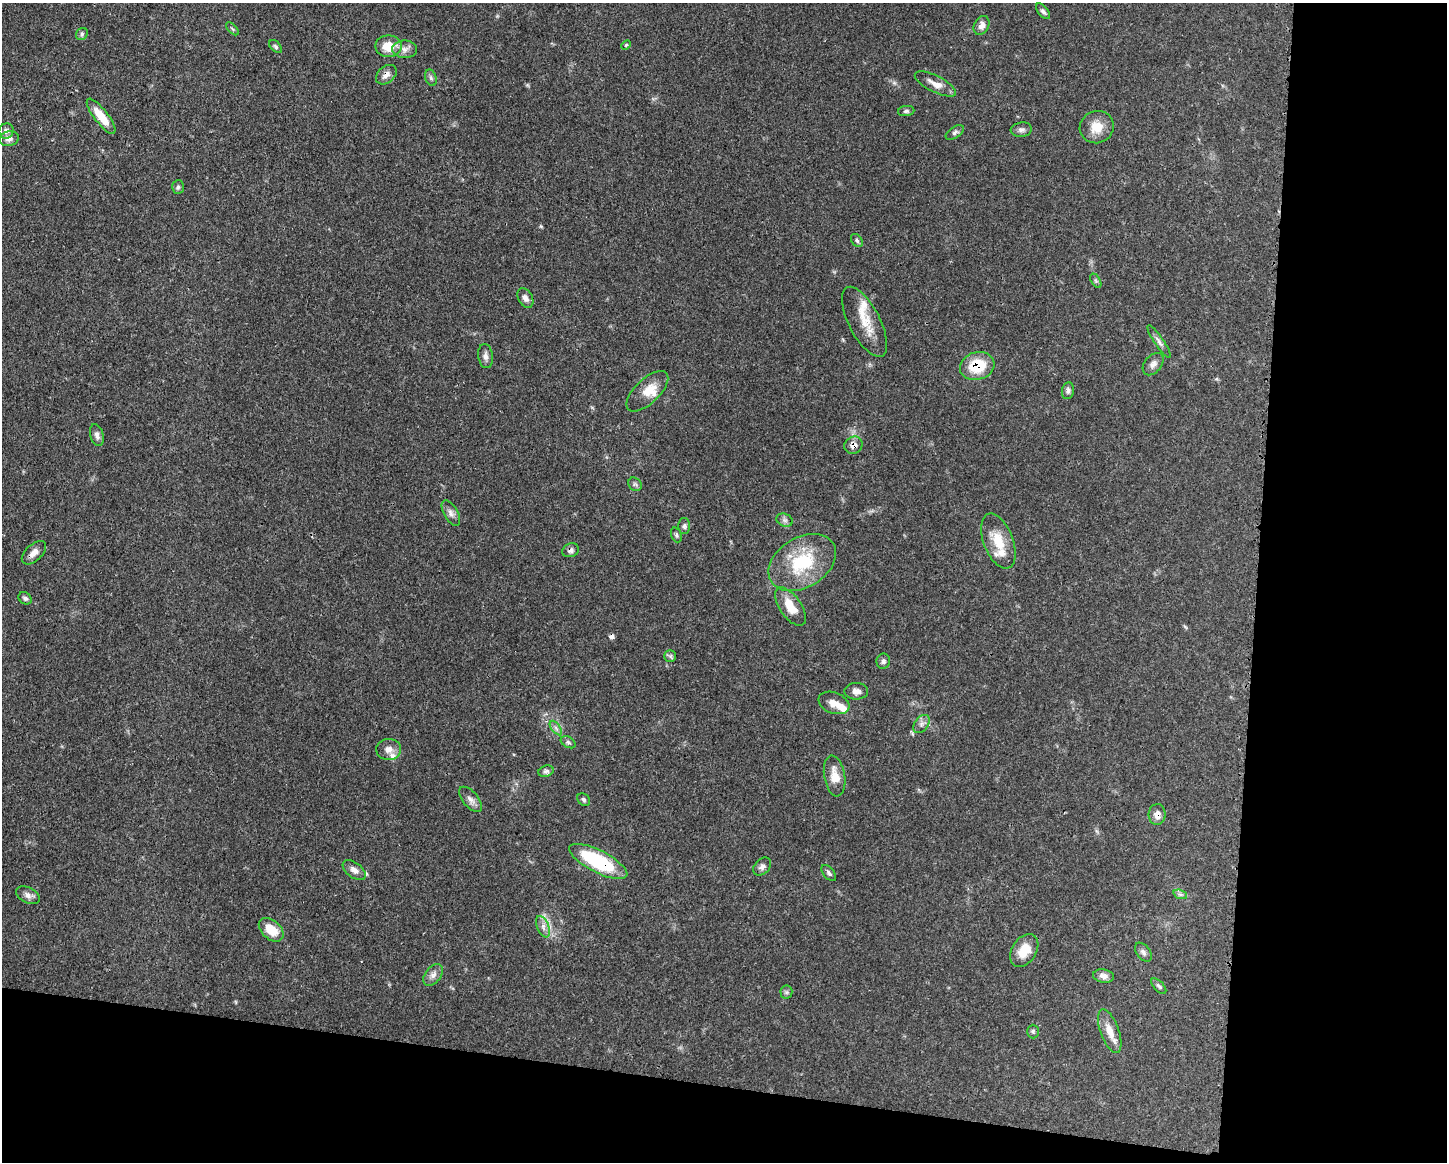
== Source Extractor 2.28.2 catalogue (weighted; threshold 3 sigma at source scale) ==
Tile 12 of 3 x 4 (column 3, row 4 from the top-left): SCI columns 3007-4451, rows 4-1163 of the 4681 x 4647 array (HDU 1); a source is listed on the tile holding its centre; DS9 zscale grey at full resolution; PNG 1449 x 1164 px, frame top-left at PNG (2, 3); each listed source drawn as its Kron ellipse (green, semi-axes under 4 px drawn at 4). Shown black and unused: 20% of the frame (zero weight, under 3 of 4 exposures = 1% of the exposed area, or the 3 px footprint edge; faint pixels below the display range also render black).
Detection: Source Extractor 2.28.2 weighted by HDU 2 'WHT'; one run over the whole footprint, this tile lists its part. Background 0.0597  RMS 0.0031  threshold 0.0141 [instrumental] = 3 sigma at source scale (4.5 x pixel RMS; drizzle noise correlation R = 1.50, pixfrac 1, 0.05/0.05 arcsec/px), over >= 5 px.
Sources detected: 77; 1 cosmic-ray / hot-pixel residue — neither listed nor drawn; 5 inside a brighter listed object's ellipse — not listed separately; the other 71 listed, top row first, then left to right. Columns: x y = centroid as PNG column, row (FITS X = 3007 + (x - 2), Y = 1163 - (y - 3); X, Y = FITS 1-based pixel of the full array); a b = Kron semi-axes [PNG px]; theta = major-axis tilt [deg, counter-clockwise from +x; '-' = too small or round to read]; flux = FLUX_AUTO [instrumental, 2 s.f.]
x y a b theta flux
1043 11 9 5 -50 0.82
982 25 10 7 62 1.8
232 29 8 3 -45 0.44
82 34 6 5 - 0.63
626 45 6 3 45 0.36
388 46 13 11 0 5.6
276 47 8 5 -46 0.59
404 49 12 8 -1 2
386 75 11 8 40 1.9
431 78 8 5 -71 0.77
935 84 23 8 -27 3.1
906 111 8 5 7 0.72
101 116 21 7 -52 6.6
1097 127 17 16 - 5.2
1021 130 10 7 7 1.1
6 131 8 7 - 1.3
955 132 10 5 34 0.9
9 139 10 7 14 1.4
178 187 7 5 87 0.64
857 240 7 5 -51 0.65
1096 281 8 4 -59 0.54
525 298 10 7 -61 1.4
864 322 39 15 -63 7.7
1159 342 19 4 -56 1.3
485 356 12 7 -83 1.4
1153 364 13 8 50 1.6
977 366 17 13 16 11
647 391 26 12 44 5.1
1068 391 8 6 80 0.95
97 435 11 6 -75 1.3
853 445 9 8 - 2.1
635 484 7 6 - 0.67
451 513 14 7 -61 1.6
785 520 8 6 -21 0.97
684 526 8 6 -90 0.84
676 535 8 5 -69 0.66
998 541 29 14 -69 7.9
571 550 8 6 21 1
34 553 15 8 43 2.1
802 562 36 25 31 19
25 598 7 5 -37 0.79
790 607 22 10 -55 6.4
670 656 6 6 - 0.66
883 661 8 6 79 0.81
856 691 12 8 -2 1.8
834 703 16 10 -21 2.9
921 724 10 6 54 1.3
556 728 8 4 -53 0.84
568 742 8 5 -31 0.69
389 749 12 10 2 2.3
546 771 8 5 18 0.89
835 776 21 10 -81 4.2
470 799 15 7 -50 1.8
584 800 7 5 -45 0.66
1157 814 10 8 87 2.2
598 861 32 11 -27 24
762 867 10 7 45 1.2
354 870 13 7 -36 2
829 873 9 5 -50 0.85
1180 894 7 4 -18 0.74
28 895 13 7 -26 1.6
543 927 11 6 -66 1.5
271 930 14 9 -41 5.8
1024 950 18 12 57 6.3
1143 952 11 6 -53 1.1
433 975 12 8 52 1.7
1104 976 10 6 -11 1.7
1159 986 9 5 -46 0.71
786 992 6 6 - 0.64
1033 1031 7 5 -89 0.59
1110 1031 23 9 -70 4
Overlapping masked pixels (flux is a lower limit): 7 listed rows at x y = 386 75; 9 139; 977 366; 853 445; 571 550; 1157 814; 598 861